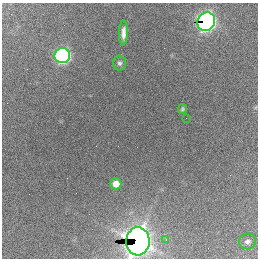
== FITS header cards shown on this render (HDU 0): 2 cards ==
NAXIS1  =                  256 / length of data axis 1
NAXIS2  =                  256 / length of data axis 2

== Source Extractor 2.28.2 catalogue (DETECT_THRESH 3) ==
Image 256 x 256 px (HDU 0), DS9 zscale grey, 1 PNG px = 1 image px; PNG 260 x 260 px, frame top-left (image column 1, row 256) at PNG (2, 3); each listed source drawn as its Kron ellipse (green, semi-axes under 4 px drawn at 4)
Background 2690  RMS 67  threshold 202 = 3 sigma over >= 5 px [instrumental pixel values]
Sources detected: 10; all 10 listed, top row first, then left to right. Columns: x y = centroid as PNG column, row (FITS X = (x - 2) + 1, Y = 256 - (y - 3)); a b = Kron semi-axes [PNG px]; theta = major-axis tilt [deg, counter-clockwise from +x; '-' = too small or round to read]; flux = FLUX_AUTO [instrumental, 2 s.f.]
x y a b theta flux
206 22 9 8 - 2.4e+06
123 33 12 4 88 2.7e+04
62 56 8 7 - 1.5e+06
119 63 7 6 - 1.1e+04
182 109 5 3 - 6.7e+03
186 118 2 2 - 1.3e+04
116 184 5 5 - 5.0e+04
166 240 3 3 - 3.6e+03
138 241 14 12 88 4.2e+06
248 241 8 7 - 1.8e+04
At the frame edge (FLAGS 8, measured only in part): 1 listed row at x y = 138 241